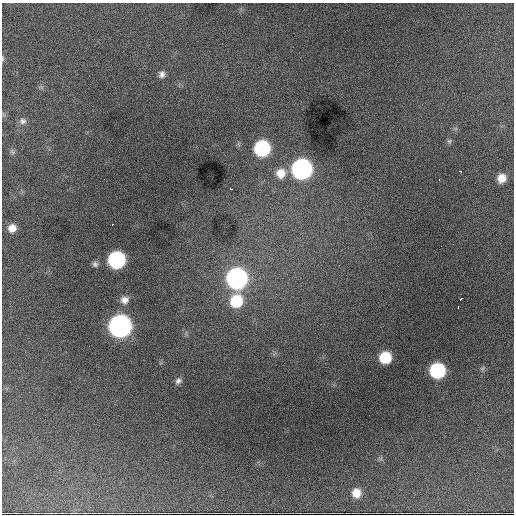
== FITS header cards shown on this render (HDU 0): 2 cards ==
NAXIS1  =                  512 / Axis length
NAXIS2  =                  512 / Axis length

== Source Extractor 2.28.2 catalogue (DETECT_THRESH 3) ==
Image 512 x 512 px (HDU 0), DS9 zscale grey, 1 PNG px = 1 image px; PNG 516 x 516 px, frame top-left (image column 1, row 512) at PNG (2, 3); no overlay
Background 4450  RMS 65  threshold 196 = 3 sigma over >= 5 px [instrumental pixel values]
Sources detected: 29; all 29 listed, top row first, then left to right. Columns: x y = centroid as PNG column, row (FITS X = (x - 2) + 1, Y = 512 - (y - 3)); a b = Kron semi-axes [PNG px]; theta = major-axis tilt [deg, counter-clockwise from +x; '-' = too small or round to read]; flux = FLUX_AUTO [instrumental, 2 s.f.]
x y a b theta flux
2 59 7 3 -90 6.1e+03
162 74 9 7 77 1.9e+04
23 121 10 8 15 1.8e+04
449 141 6 6 - 9.1e+03
262 148 10 10 - 5.6e+05
13 152 7 4 -71 8.4e+03
302 169 11 11 - 1.7e+06
460 171 3 2 - 4.3e+03
281 173 13 12 - 6.4e+04
501 178 9 8 - 5.0e+04
104 179 2 2 - 2.4e+03
439 180 2 2 - 2.9e+03
231 189 3 2 - 6.4e+03
112 224 3 2 - 3.4e+03
12 228 8 8 - 3.7e+04
441 246 2 2 - 1.7e+03
117 260 10 10 - 7.7e+05
95 264 7 7 - 1.3e+04
236 278 11 11 - 1.8e+06
461 299 4 3 - 1.0e+04
124 300 10 9 - 2.9e+04
236 301 12 11 - 1.9e+05
458 307 3 2 - 4.7e+03
120 326 11 11 - 2.8e+06
385 357 9 9 - 1.6e+05
482 368 6 5 - 8.7e+03
437 370 10 10 - 4.8e+05
178 381 8 7 - 1.5e+04
356 493 10 9 - 5.4e+04
At the frame edge (FLAGS 8, measured only in part): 1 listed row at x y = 2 59